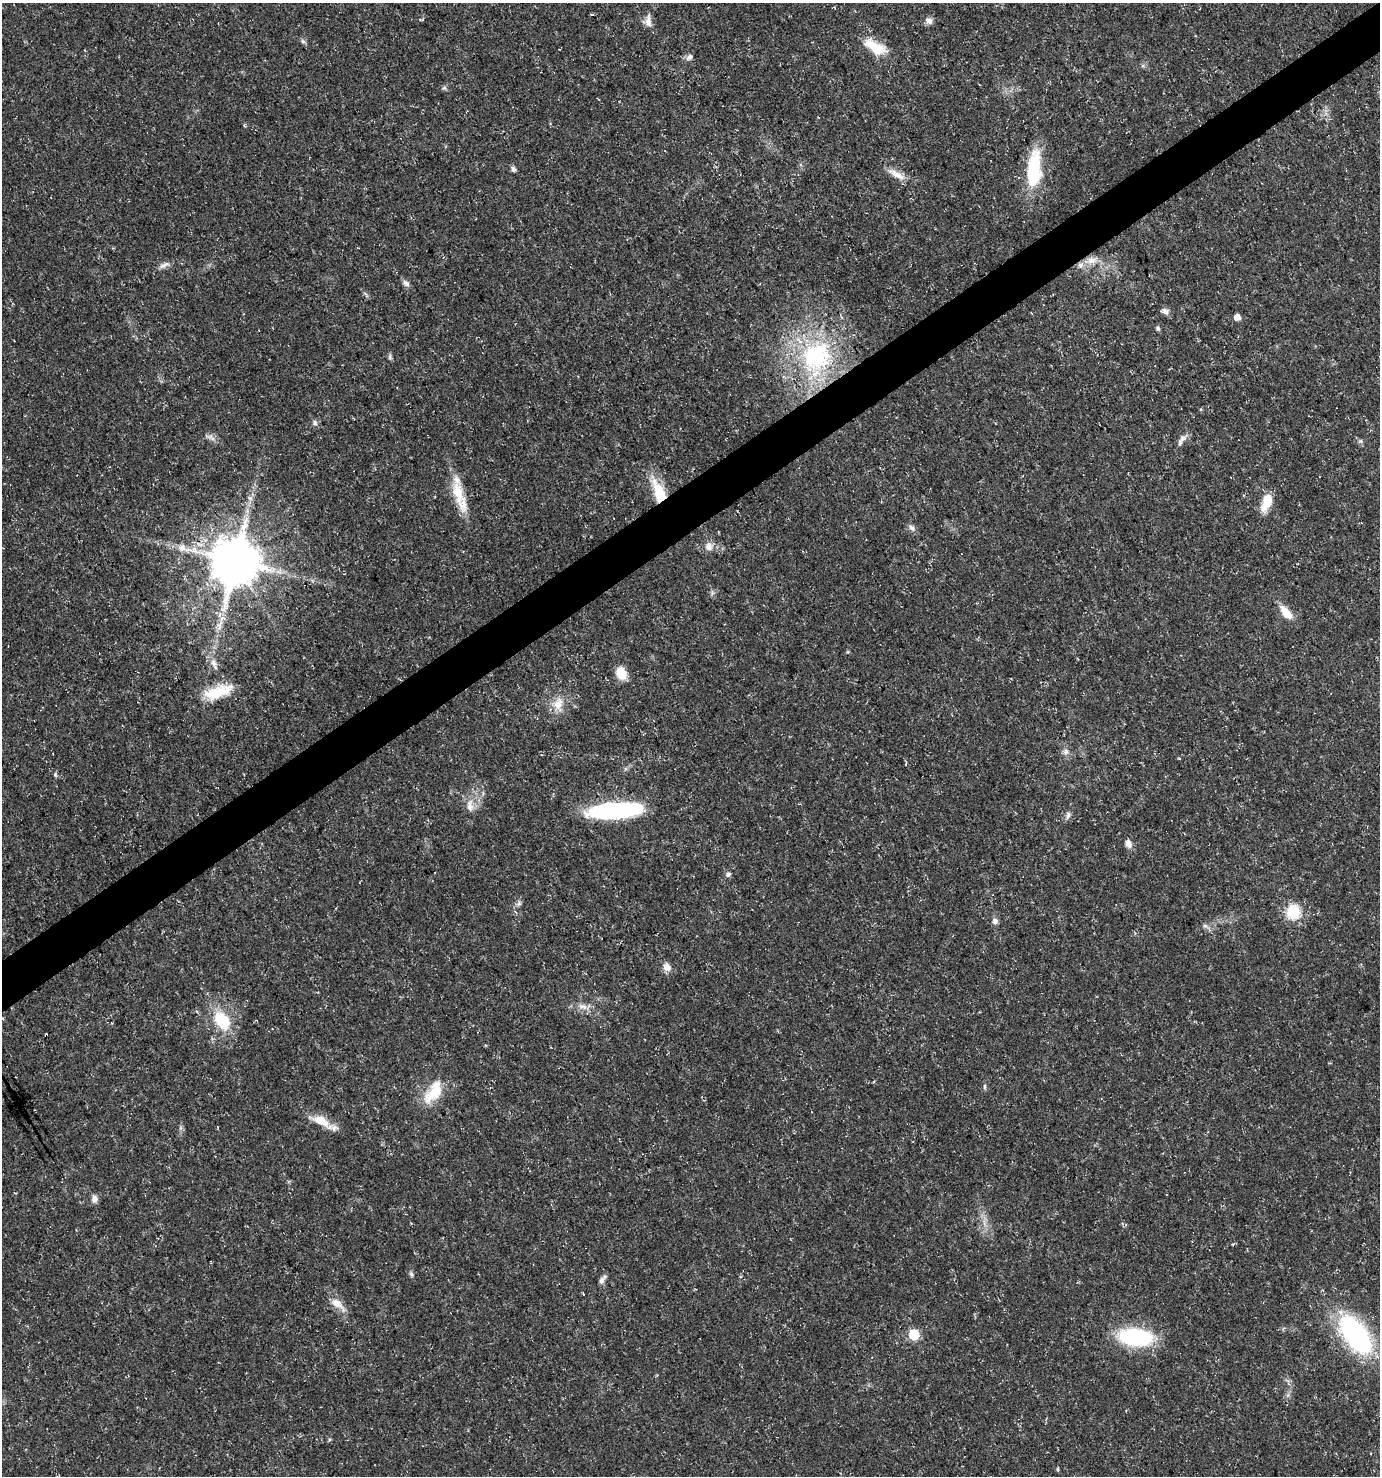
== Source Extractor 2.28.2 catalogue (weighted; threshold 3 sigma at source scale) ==
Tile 10 of 4 x 4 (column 2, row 3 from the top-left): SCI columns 1498-2875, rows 1478-2951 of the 5812 x 5898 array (HDU 1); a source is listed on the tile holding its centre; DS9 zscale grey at full resolution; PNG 1382 x 1478 px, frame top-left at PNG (2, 3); no overlay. Shown black and unused: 3% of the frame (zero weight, under 3 of 5 exposures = <1% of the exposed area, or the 3 px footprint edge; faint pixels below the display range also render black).
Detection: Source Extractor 2.28.2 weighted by HDU 2 'WHT'; one run over the whole footprint, this tile lists its part. Background 0.0146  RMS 0.0018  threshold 0.00822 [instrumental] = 3 sigma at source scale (4.5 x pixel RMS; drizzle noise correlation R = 1.50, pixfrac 1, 0.0396/0.0396 arcsec/px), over >= 5 px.
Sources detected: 64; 1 inside a brighter listed object's ellipse — not listed separately; the other 63 listed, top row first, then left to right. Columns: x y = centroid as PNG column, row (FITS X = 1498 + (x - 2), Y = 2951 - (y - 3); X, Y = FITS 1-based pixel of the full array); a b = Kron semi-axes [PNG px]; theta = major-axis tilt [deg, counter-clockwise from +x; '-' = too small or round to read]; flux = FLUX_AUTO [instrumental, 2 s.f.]
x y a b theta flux
592 14 4 3 - 0.2
648 21 16 8 -88 1.3
929 21 9 8 - 0.89
303 41 7 5 -44 0.41
875 47 34 14 -31 4.6
689 57 7 7 - 0.61
444 88 6 5 - 0.36
513 169 6 5 - 0.71
1034 170 39 14 85 13
897 174 28 8 -29 2.1
1092 260 14 10 6 1.8
164 265 16 7 26 0.93
406 283 10 7 -46 0.7
1165 311 10 8 -35 0.77
1237 317 6 5 - 1.3
1158 328 5 5 - 0.41
816 356 50 43 45 27
390 357 8 5 -79 0.35
315 423 7 6 - 0.52
211 437 15 6 -28 0.87
1183 438 11 8 28 0.98
1360 441 6 5 - 0.36
659 492 30 13 -71 6.6
458 493 38 15 -73 5.7
250 498 8 4 -45 0.47
1267 502 22 10 70 3.5
912 528 12 6 -43 0.69
709 546 11 10 - 1.3
235 561 13 13 - 1000
712 593 7 4 73 0.36
1286 613 20 9 -50 2.7
220 623 13 5 51 1.1
214 663 14 7 -64 1.2
621 673 12 9 -64 3.7
218 692 40 14 18 5.9
558 704 19 13 77 2.7
1066 752 8 8 - 0.7
55 774 7 5 -89 0.31
470 806 18 9 -87 1.9
615 810 51 14 4 29
1068 815 10 6 82 0.59
1128 843 10 8 -63 1.1
728 874 8 5 31 0.43
519 903 6 6 - 0.43
1293 911 7 6 - 26
995 921 8 7 - 0.69
1205 926 8 5 -29 0.48
667 967 11 9 -49 1.3
582 1006 14 8 -10 1.3
222 1020 25 16 -56 7.5
46 1035 4 3 - 1.4
985 1086 8 4 90 0.32
433 1092 35 17 56 5.5
321 1121 29 10 -29 3.6
94 1199 9 8 - 0.96
1233 1244 4 3 - 0.15
411 1274 8 5 -71 0.38
601 1281 10 7 69 0.74
337 1304 22 10 -38 2.1
914 1335 6 6 - 11
1355 1335 47 23 -54 30
1135 1337 34 17 -5 18
1057 1469 5 3 - 0.25
Overlapping masked pixels (flux is a lower limit): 2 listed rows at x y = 659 492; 46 1035